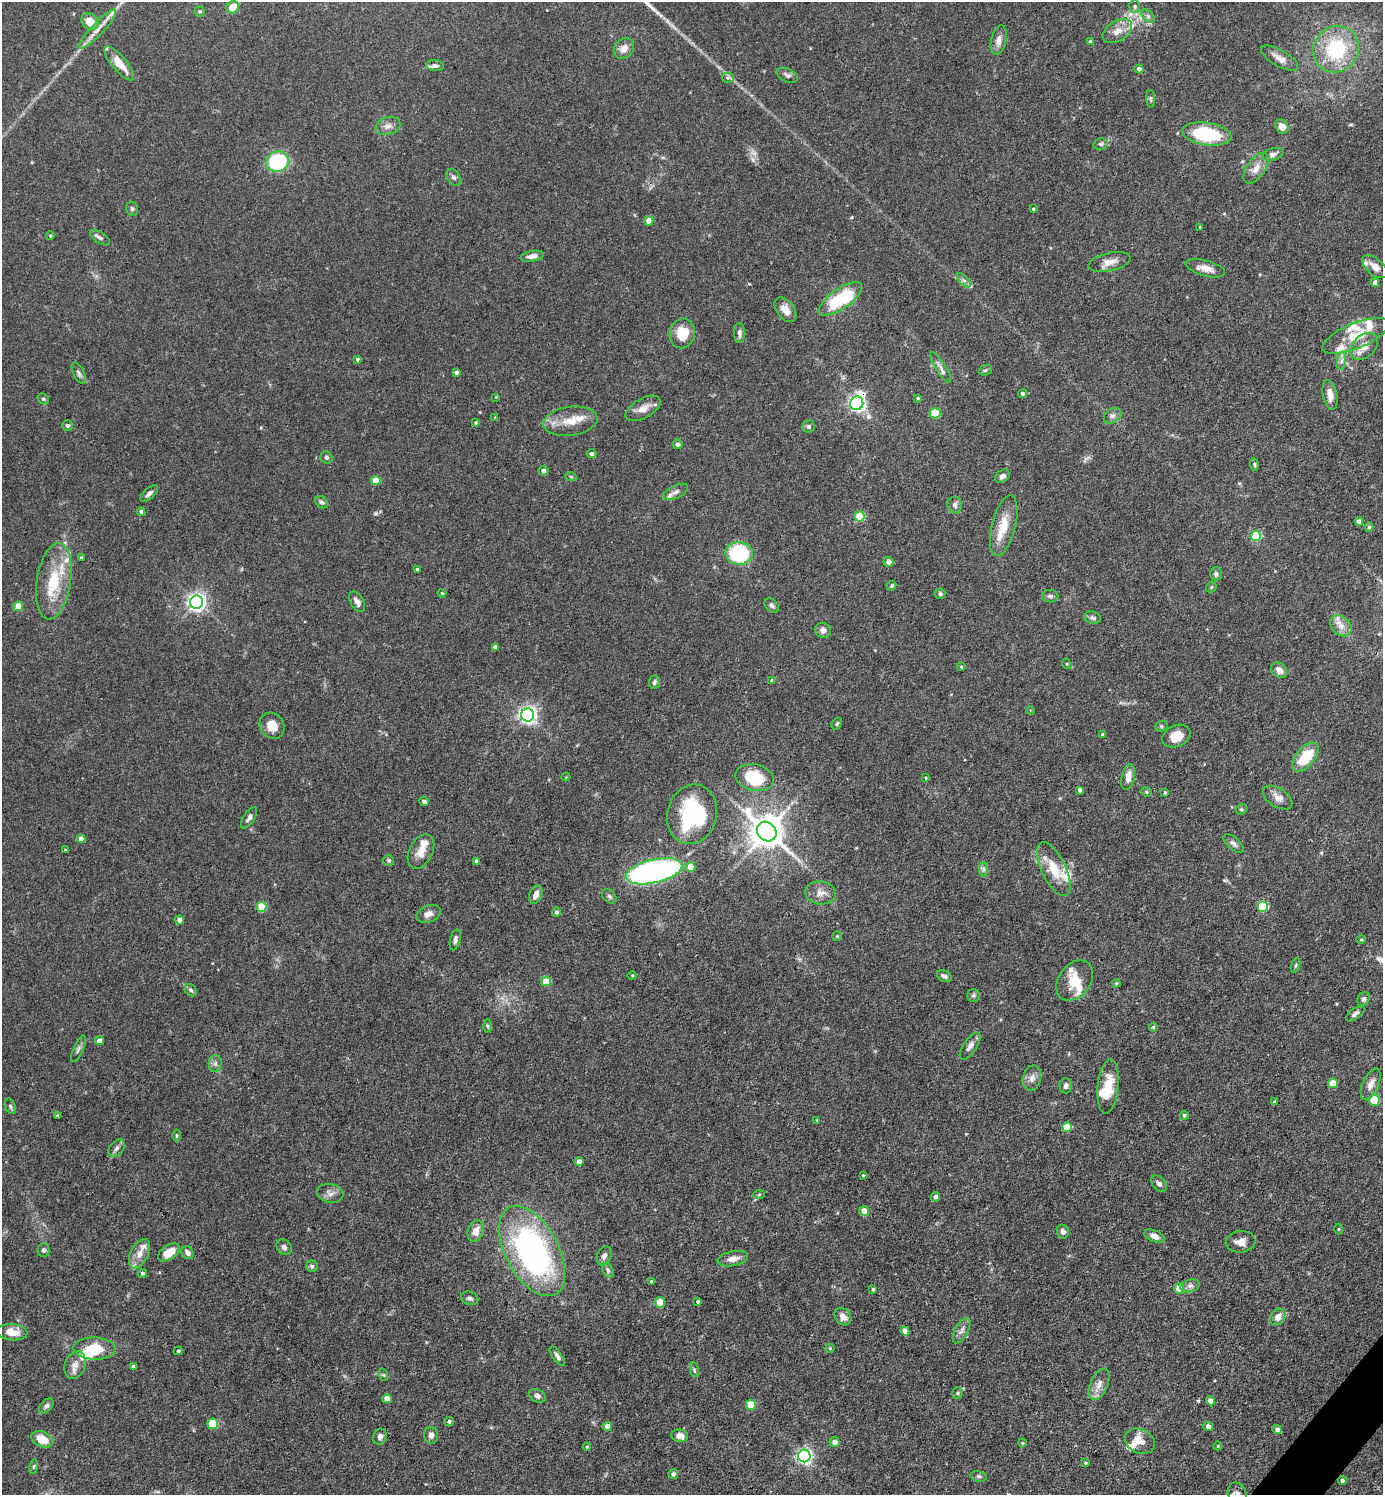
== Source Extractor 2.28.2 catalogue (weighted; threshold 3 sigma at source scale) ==
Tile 6 of 4 x 4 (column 2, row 2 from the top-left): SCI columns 1679-3059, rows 2987-4479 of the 5974 x 5972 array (HDU 1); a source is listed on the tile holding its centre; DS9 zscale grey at full resolution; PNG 1385 x 1497 px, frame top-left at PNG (2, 2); each listed source drawn as its Kron ellipse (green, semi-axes under 4 px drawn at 4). Shown black and unused: <1% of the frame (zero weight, under 3 of 4 exposures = <1% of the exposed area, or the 3 px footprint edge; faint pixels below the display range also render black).
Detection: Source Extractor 2.28.2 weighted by HDU 2 'WHT'; one run over the whole footprint, this tile lists its part. Background 0.0754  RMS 0.0039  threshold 0.0176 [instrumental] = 3 sigma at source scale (4.5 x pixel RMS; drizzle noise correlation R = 1.50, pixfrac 1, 0.05/0.05 arcsec/px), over >= 5 px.
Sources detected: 271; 1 inside a brighter object's white glare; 1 long thin detection or spike segment (spike, bleed or trail) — neither listed nor drawn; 20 inside a brighter listed object's ellipse — not listed separately; the other 249 listed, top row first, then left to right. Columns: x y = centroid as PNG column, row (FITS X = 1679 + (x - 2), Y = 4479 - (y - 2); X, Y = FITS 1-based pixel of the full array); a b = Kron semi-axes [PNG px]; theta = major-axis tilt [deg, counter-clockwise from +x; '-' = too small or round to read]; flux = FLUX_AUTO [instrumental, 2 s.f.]
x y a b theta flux
1135 6 6 5 - 0.88
233 7 6 6 - 5.1
200 11 5 5 - 0.56
1148 16 8 5 -46 1
90 22 9 7 -46 4.8
97 29 26 6 46 4.4
1117 31 16 10 31 4.4
999 40 15 7 77 2.7
1090 42 4 4 - 1
624 49 11 9 48 3.3
1336 49 24 22 50 28
1280 58 21 8 -30 3.1
119 63 21 7 -50 6.4
435 65 8 5 -6 1.3
1139 69 4 4 - 1.3
787 75 11 6 -24 1.3
728 78 6 5 - 1.2
1151 99 9 4 -88 0.7
388 126 12 8 18 2.4
1282 127 7 6 - 3.3
1207 134 25 11 -8 27
1101 144 7 5 13 1
1273 154 10 6 16 1.5
278 162 11 10 - 30
1256 168 18 9 56 4
453 177 9 6 -55 1.2
132 209 7 6 - 0.88
1033 209 3 3 - 0.53
649 221 4 4 - 4.5
1200 227 3 3 - 0.42
50 236 4 3 - 0.47
100 238 11 5 -32 1.3
532 256 12 5 10 2.2
1109 262 21 9 12 4
1375 267 15 8 -40 2.9
1205 268 20 8 -15 3.6
964 280 9 3 -45 0.95
1375 283 4 4 - 2.2
840 299 25 10 35 27
785 310 14 8 -53 3.5
682 333 15 12 78 9.3
739 333 10 5 -89 1.3
1356 336 35 12 22 11
1364 346 16 11 43 4.2
357 359 4 4 - 0.72
1342 361 9 4 82 1.3
941 367 18 5 -58 1.9
985 370 7 5 23 0.71
79 373 11 5 -64 1.2
456 373 4 3 - 1
1023 394 4 4 - 1.1
1330 395 15 7 -78 3.6
496 397 3 3 - 0.32
918 398 4 3 - 0.39
43 399 6 5 - 0.7
857 403 7 6 - 130
643 408 19 9 29 3.7
935 413 5 5 - 14
1112 416 9 7 36 1.4
495 417 4 3 - 0.36
570 421 27 14 8 7.8
475 423 3 3 - 0.53
67 426 5 5 - 0.83
809 426 6 6 - 0.94
678 444 5 5 - 1.3
592 454 4 4 - 1.2
326 457 6 5 - 0.78
1254 464 6 4 -83 0.53
543 471 5 5 - 1.6
1002 476 8 6 38 1.5
571 477 6 3 -19 0.44
376 481 5 4 - 8
676 492 13 6 24 1.6
149 493 11 5 41 1.4
322 502 7 5 -44 0.97
955 505 8 7 - 1.3
141 512 4 4 - 1.2
859 516 5 5 - 16
1359 522 4 4 - 2.2
1004 526 31 12 76 9.2
1369 527 4 4 - 0.65
1256 536 5 5 - 21
739 553 14 11 -6 35
81 558 4 3 - 0.45
888 562 5 5 - 2.5
417 570 3 3 - 0.67
1216 574 6 6 - 1.1
54 581 38 17 81 18
891 586 5 4 - 0.58
1211 587 6 4 49 0.59
442 593 4 3 - 0.38
940 594 5 5 - 0.88
1050 596 8 6 -6 1.2
196 602 6 6 - 170
357 602 11 6 -58 1.9
772 605 8 6 -42 1.1
18 606 5 4 - 7.6
1092 618 8 6 -14 1.2
1341 626 12 9 -43 3.2
823 630 8 7 - 2
495 647 4 4 - 1.3
1067 664 5 3 - 0.31
961 667 4 3 - 0.49
1279 670 9 7 -41 2.7
772 681 4 4 - 0.75
654 682 7 5 83 0.85
1030 710 4 3 - 0.32
528 715 6 6 - 150
837 723 6 4 58 0.63
272 726 13 12 - 5.3
1161 726 6 5 - 0.65
1103 735 4 4 - 1.2
1176 736 14 10 23 6.3
1305 757 17 9 50 14
566 777 4 4 - 0.34
1128 777 13 6 78 3.7
755 778 19 13 -12 16
926 778 4 3 - 0.41
1080 790 4 4 - 1.2
1146 792 6 4 -24 0.52
1165 793 3 3 - 0.61
1277 798 16 9 -33 2.9
424 801 5 4 - 1.1
1241 809 6 5 - 0.56
692 814 30 25 76 33
249 818 12 5 57 1.5
767 832 10 9 - 860
81 839 4 4 - 2.7
1233 843 12 6 -42 1.5
65 850 3 3 - 0.3
421 851 18 11 62 4.4
389 860 5 5 - 0.7
476 861 4 4 - 1
690 867 5 5 - 5.4
983 869 7 4 90 0.96
1054 869 29 12 -65 9.4
654 871 29 11 13 110
821 893 16 11 -6 3.4
536 895 10 6 68 2.8
609 896 8 6 -45 0.93
1263 906 5 5 - 25
261 907 5 5 - 15
556 912 4 4 - 0.96
428 914 13 8 21 2.4
179 920 4 4 - 2.2
837 936 5 4 - 0.43
455 940 10 5 76 1.4
1361 940 5 3 - 0.36
1296 965 7 3 71 0.55
632 975 5 3 - 0.37
944 976 8 5 -27 1.2
1075 980 22 16 54 7.8
546 981 5 5 - 7.1
1116 983 4 3 - 0.43
191 990 7 5 -45 0.79
973 995 6 6 - 0.78
1363 999 7 6 - 1.1
1355 1014 10 5 35 1.2
487 1026 6 4 -88 0.59
1153 1027 4 4 - 0.5
99 1041 4 4 - 2.8
970 1046 15 6 56 2.1
78 1049 14 5 65 1.3
215 1063 8 6 89 1.3
1032 1078 13 9 75 2.4
1333 1083 5 5 - 6.5
1371 1084 17 8 66 2.9
1066 1086 7 6 - 1.2
1108 1087 27 10 84 9.3
1374 1100 5 5 - 14
1275 1102 4 3 - 0.77
10 1106 8 5 -71 0.76
1184 1115 4 4 - 0.71
57 1116 3 3 - 0.69
817 1120 2 2 - 0.26
1067 1127 5 5 - 6.9
177 1136 6 4 89 0.57
117 1148 10 6 51 1.4
579 1162 4 4 - 2.8
863 1175 3 3 - 0.36
1159 1183 9 6 -49 1.4
330 1193 13 9 -13 2.2
759 1194 6 4 3 0.44
936 1197 5 4 - 1.2
864 1211 5 5 - 3.6
1338 1229 5 3 - 0.38
476 1231 11 7 68 3.5
1063 1232 7 6 - 1.2
1155 1236 10 6 -22 2.2
1240 1242 15 10 8 3.3
284 1247 8 7 - 1.4
44 1250 7 6 - 1.1
532 1251 49 26 -62 110
169 1252 12 7 34 6
188 1253 7 5 -52 1.8
139 1254 16 9 63 3.9
604 1256 10 7 69 1.8
733 1259 15 7 11 2.9
312 1266 6 5 - 0.71
608 1270 8 5 -65 1
142 1273 4 4 - 0.79
651 1282 3 3 - 0.75
1190 1286 10 6 17 1.5
873 1289 3 3 - 0.57
1179 1289 5 5 - 5.3
470 1298 9 6 -21 1.1
660 1302 5 5 - 6
698 1302 3 3 - 0.57
843 1317 9 7 -50 2.4
1278 1317 9 7 54 3
962 1330 14 6 62 2
905 1331 4 4 - 2.7
12 1332 15 8 -6 4.8
830 1348 5 4 - 0.47
94 1349 21 11 -2 12
178 1351 4 4 - 0.47
557 1356 11 4 -53 1.4
75 1365 14 10 70 3.2
133 1366 4 3 - 0.82
694 1370 7 3 -82 0.54
384 1375 6 4 -71 0.51
1099 1384 17 8 66 3.3
957 1393 6 5 - 0.57
537 1396 9 6 -26 1.3
387 1399 5 4 - 4.7
1210 1401 4 4 - 2.8
751 1405 5 5 - 8.5
46 1406 9 5 45 1.3
449 1422 5 4 - 0.83
213 1424 5 5 - 16
607 1426 4 4 - 2.5
1208 1426 5 4 - 1.6
1277 1429 5 4 - 1.1
431 1435 8 7 - 1.7
680 1436 8 6 -9 2.9
380 1437 8 6 71 1.5
42 1439 11 7 -23 6.8
1140 1441 16 12 -27 6.1
834 1442 5 5 - 2.3
1022 1443 4 4 - 0.43
1218 1446 4 3 - 0.28
587 1447 4 3 - 0.41
804 1456 6 6 - 100
1085 1463 3 2 - 0.42
34 1467 7 4 81 0.56
673 1474 5 4 - 1
979 1476 8 5 -11 0.83
1342 1481 4 4 - 0.86
1237 1494 12 9 -66 2
Overlapping masked pixels (flux is a lower limit): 1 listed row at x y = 857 403
Isophote crosses this tile's border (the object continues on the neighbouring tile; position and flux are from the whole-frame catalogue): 1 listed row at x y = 1237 1494